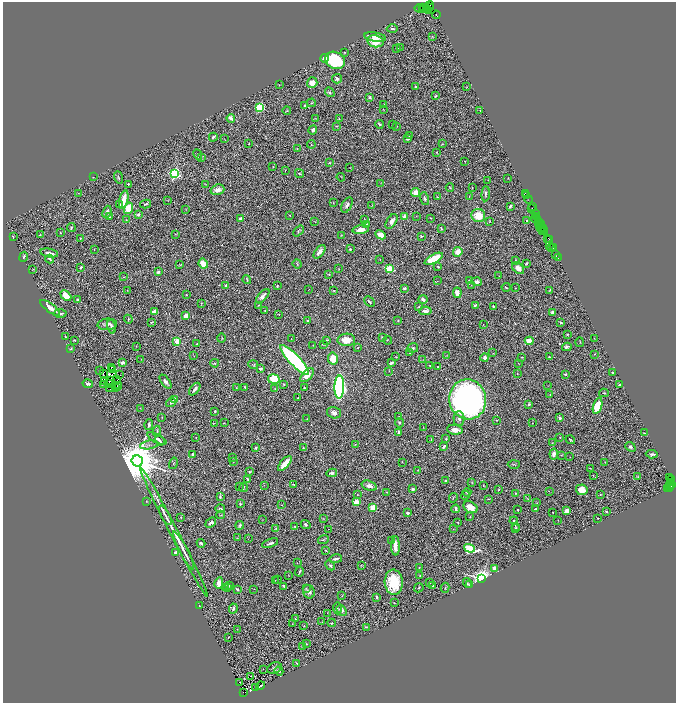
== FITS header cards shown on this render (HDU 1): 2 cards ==
NAXIS1  =                 1347
NAXIS2  =                 1401

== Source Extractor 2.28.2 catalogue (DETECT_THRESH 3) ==
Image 1347 x 1401 px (HDU 1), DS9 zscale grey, zoomed out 1/2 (1 PNG px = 2 x 2 image px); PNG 678 x 705 px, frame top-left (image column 2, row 1401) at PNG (3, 2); each listed source drawn as its Kron ellipse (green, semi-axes under 4 px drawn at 4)
Background 1.3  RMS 0.036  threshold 0.109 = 3 sigma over >= 5 px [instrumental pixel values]
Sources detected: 560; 94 cannot appear on this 1/2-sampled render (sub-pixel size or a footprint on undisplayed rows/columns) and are neither listed nor drawn; the other 466 listed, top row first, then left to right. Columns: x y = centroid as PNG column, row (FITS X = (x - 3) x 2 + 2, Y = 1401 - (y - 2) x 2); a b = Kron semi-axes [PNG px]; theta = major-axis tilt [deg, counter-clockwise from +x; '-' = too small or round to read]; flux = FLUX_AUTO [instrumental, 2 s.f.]
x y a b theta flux
429 6 5 2 - 120
419 8 5 1 - 68
423 8 3 2 - 230
429 8 2 1 - 70
425 9 5 3 - 470
428 11 3 3 - 370
436 15 4 1 - 140
392 29 5 2 - 9.3
375 37 11 4 -9 40
432 37 4 4 - 6.2
375 41 8 6 -9 150
397 48 3 2 - 6.1
400 48 2 1 - 1.9
345 52 2 2 - 4.1
325 58 4 3 - 43
335 60 10 8 -25 570
337 79 5 4 - 18
312 83 5 5 - 57
279 85 2 1 - 2
416 87 3 2 - 18
466 87 4 2 - 4.2
330 92 5 4 - 16
436 96 3 3 - 7.1
370 97 4 3 - 13
312 103 4 3 - 8.2
384 104 2 1 - 2.6
305 105 2 2 - 9.5
260 107 3 3 - 740
383 109 3 1 - 3
287 111 4 2 - 5.5
480 111 3 2 - 3.5
231 118 4 3 - 54
315 119 2 2 - 2.8
339 119 3 2 - 3.7
379 124 4 3 - 10
392 124 2 1 - 2
337 126 4 2 - 4.5
397 126 2 1 - 2.7
313 130 5 3 - 19
409 135 2 2 - 2.5
213 137 4 3 - 11
224 139 2 2 - 2.2
408 139 3 2 - 23
248 144 2 2 - 3.7
311 144 4 2 - 3.7
442 144 4 2 - 5.1
297 149 3 2 - 4.6
437 152 3 2 - 3.3
198 155 5 3 - 6.5
201 157 3 2 - 2.5
465 161 2 1 - 3.1
329 163 2 2 - 7.5
273 167 2 1 - 2.5
350 168 2 1 - 2.4
285 171 2 1 - 2
175 174 3 3 - 1300
299 174 5 3 - 9.3
93 177 2 2 - 3.3
118 177 6 3 -69 9
341 177 4 1 - 2.6
508 178 3 2 - 3.2
488 180 2 2 - 2.4
380 183 2 1 - 1.5
128 184 2 2 - 7.8
206 184 3 2 - 2.4
450 188 4 1 - 3.7
472 188 2 1 - 5.2
217 190 7 5 19 45
415 192 4 4 - 70
78 193 3 1 - 2.6
486 194 7 3 85 15
526 194 2 1 - 120
527 196 2 1 - 84
437 197 3 2 - 3.9
469 197 3 2 - 4.5
425 199 6 3 -74 14
529 199 4 2 - 150
124 200 9 3 77 140
168 200 3 2 - 2.5
333 203 4 2 - 2.8
146 204 5 3 - 8.5
120 205 3 2 - 7
347 205 8 5 62 25
372 205 3 2 - 3.1
510 206 4 2 - 16
532 207 2 2 - 53
128 208 6 4 73 160
532 208 2 1 - 44
186 209 3 1 - 1.8
107 212 6 2 67 23
535 213 3 1 - 68
138 214 3 3 - 21
478 215 7 6 - 140
290 216 3 3 - 5.4
416 216 2 2 - 3
536 216 3 2 - 270
110 217 2 1 - 4.6
404 217 4 3 - 31
430 218 2 2 - 4.7
241 219 3 3 - 29
364 219 3 2 - 4.3
536 219 5 4 - 440
126 220 2 2 - 3.2
391 221 8 4 57 36
490 221 4 2 - 4.9
527 221 3 2 - 8.9
315 222 4 1 - 3.1
538 222 3 2 - 55
538 223 2 1 - 61
541 223 4 1 - 260
367 224 2 2 - 8.6
539 227 3 1 - 250
71 228 4 3 - 8.7
541 228 3 1 - 77
543 228 2 1 - 35
441 229 3 3 - 7.8
361 230 8 4 7 51
544 230 2 1 - 92
298 231 6 4 48 10
542 231 3 1 - 110
60 232 3 2 - 3.3
545 232 3 2 - 74
175 234 3 2 - 3
40 235 3 3 - 3.9
341 235 2 2 - 2.8
381 235 5 4 - 50
421 236 2 2 - 7.6
13 237 3 2 - 4.9
80 238 2 2 - 7.5
548 238 2 1 - 56
549 240 2 1 - 60
550 245 2 1 - 110
551 247 2 1 - 50
553 247 2 1 - 55
94 249 2 2 - 3.2
350 249 3 2 - 20
319 252 8 4 53 46
458 252 5 4 - 87
49 253 9 3 -11 28
556 254 3 1 - 36
24 257 5 3 - 10
558 258 2 1 - 74
50 259 4 3 - 14
380 259 2 1 - 3.7
434 259 10 4 28 260
516 260 3 2 - 4.2
526 263 3 2 - 12
203 264 5 4 - 96
297 264 5 3 - 6.6
180 265 3 3 - 5.2
81 267 3 2 - 6.8
438 267 3 2 - 8.6
518 268 7 4 -41 55
33 269 2 1 - 4
339 269 2 2 - 2.8
389 269 3 3 - 570
158 272 2 2 - 28
329 274 2 2 - 9
499 276 2 1 - 2.7
124 277 4 2 - 3.2
247 280 4 2 - 5.9
469 280 3 2 - 3.8
437 281 2 1 - 7.5
477 282 5 4 - 37
472 285 3 2 - 3.6
226 286 3 3 - 34
277 286 4 2 - 8.4
506 287 4 3 - 9.5
404 288 3 3 - 17
515 288 2 1 - 4
309 289 2 1 - 1.6
127 290 2 1 - 2
550 290 4 2 - 5
334 291 2 2 - 5.8
457 293 5 3 - 47
186 295 2 2 - 6.3
66 296 6 4 -43 140
263 296 9 4 48 35
423 299 4 3 - 22
78 300 2 2 - 20
369 302 6 2 -43 10
201 303 3 2 - 4.7
259 305 2 2 - 4
475 305 3 2 - 13
419 306 3 2 - 4.6
493 306 2 2 - 8.5
50 308 12 3 -37 76
154 311 4 3 - 49
265 311 3 2 - 3.6
425 311 6 4 4 41
552 312 4 3 - 17
60 313 6 3 -1 17
279 314 2 1 - 2.6
186 316 3 3 - 69
128 319 4 2 - 6.9
308 321 3 2 - 15
398 321 3 2 - 6
151 322 4 2 - 7
561 323 4 2 - 8
107 324 10 5 5 30
483 324 2 1 - 2.2
111 327 7 3 -73 22
567 334 2 2 - 5.6
65 337 2 2 - 6.5
383 337 4 2 - 10
222 338 4 1 - 5
594 338 2 1 - 1.7
291 339 2 1 - 1.7
74 340 2 2 - 6.4
327 340 4 2 - 6.2
346 340 9 6 2 87
387 340 4 3 - 5.2
177 341 3 3 - 220
529 341 4 3 - 110
580 342 5 2 - 3.9
197 344 3 2 - 5
324 344 4 2 - 4
313 345 2 1 - 2.3
136 346 2 2 - 2.3
358 347 3 3 - 7.7
567 347 5 3 - 18
413 348 5 4 - 16
71 349 4 3 - 7.1
410 353 3 2 - 8.6
493 353 3 2 - 3.2
595 354 2 1 - 3.3
194 356 2 1 - 2.1
447 356 2 2 - 3.2
396 357 4 2 - 5
485 357 4 3 - 20
522 357 3 2 - 3.4
549 357 2 2 - 6.6
141 359 2 1 - 2.4
333 359 6 5 - 130
423 359 2 1 - 2
295 360 20 5 -46 1100
122 363 3 3 - 34
215 363 4 3 - 9.4
391 363 4 2 - 28
518 364 2 1 - 3.1
253 365 5 3 - 5.9
429 365 2 2 - 5.2
111 367 3 1 - 1.4
438 367 2 1 - 5.4
261 368 3 2 - 18
112 370 2 1 - 1.4
100 371 2 1 - 2.8
389 371 2 1 - 3.3
613 372 2 2 - 6.6
103 374 3 1 - 1.8
120 374 2 1 - 2.6
517 374 2 2 - 2.8
565 374 2 2 - 24
307 375 8 4 46 59
274 379 6 5 - 220
117 380 2 1 - 2.1
110 381 2 1 - 3.4
105 382 2 1 - 2.6
165 382 8 4 -54 27
109 383 2 1 - 2.5
88 384 5 3 - 18
284 384 4 3 - 5.9
104 385 2 1 - 4.7
119 385 2 1 - 9.6
548 385 2 2 - 2.2
619 385 3 2 - 9.1
117 386 2 1 - 3.5
116 387 2 1 - 4.7
245 387 3 2 - 11
339 387 11 4 89 2300
110 388 2 1 - 3.5
236 388 2 2 - 2.7
275 388 4 2 - 4.6
304 388 2 2 - 6
195 389 7 3 52 29
604 393 5 3 - 8.2
550 395 2 1 - 2.2
298 398 3 2 - 7.8
468 399 20 18 -81 3300
175 400 3 3 - 180
171 402 5 4 - 17
529 404 3 2 - 17
598 406 8 4 73 170
140 408 3 2 - 2.4
215 411 3 2 - 6.9
334 413 7 5 -15 30
162 417 2 2 - 3.2
399 417 2 2 - 9.6
560 418 3 3 - 18
307 419 3 2 - 2.6
459 419 7 5 -89 23
496 420 3 2 - 4.7
214 423 4 2 - 4.5
224 423 3 2 - 4
399 423 5 4 - 12
532 423 2 1 - 3.2
149 424 5 3 - 18
423 427 3 1 - 2.2
455 430 8 4 -7 54
157 431 5 3 - 12
398 432 3 2 - 18
644 433 3 1 - 3.5
560 437 2 1 - 3.7
196 438 2 1 - 3.5
157 439 10 4 -28 28
431 439 3 2 - 3.7
446 439 3 3 - 6.5
570 440 5 1 - 6.5
160 441 5 3 - 12
552 443 2 2 - 2.4
355 444 3 2 - 5
149 445 9 4 10 15
444 447 3 2 - 26
630 447 6 4 -40 15
256 448 2 2 - 10
303 448 3 2 - 4.7
554 454 5 3 - 33
652 454 6 3 -5 13
192 455 3 2 - 16
561 455 2 2 - 3.6
232 457 3 2 - 3.6
570 457 2 1 - 2.5
137 461 6 5 - 41000
233 461 3 2 - 4.2
402 462 2 2 - 2.8
605 462 2 1 - 2.1
173 463 6 2 75 4.8
285 463 9 3 49 110
514 464 6 2 1 6.1
590 468 3 1 - 2.4
418 470 3 2 - 3.1
249 472 3 2 - 7
332 473 5 3 - 24
593 475 3 2 - 3.7
638 477 3 2 - 3.9
670 478 2 1 - 800
247 479 4 2 - 8
445 480 2 2 - 4.2
671 480 2 1 - 25
472 482 3 2 - 3.8
671 482 2 1 - 380
671 484 4 2 - 550
264 485 2 2 - 2.2
294 485 3 2 - 7
483 485 2 2 - 5.9
669 485 2 1 - 140
239 486 2 2 - 2.4
369 486 8 4 -18 35
243 487 5 3 - 7.5
670 487 4 2 - 350
668 488 3 2 - 240
413 489 3 2 - 19
499 489 3 3 - 7
582 490 6 5 - 75
549 491 2 2 - 2.6
386 492 2 2 - 4
467 492 4 2 - 7.2
516 493 3 3 - 6.8
600 494 3 2 - 3.3
357 495 2 2 - 3.9
465 495 4 3 - 5.6
220 496 4 2 - 11
453 498 5 2 - 4.8
528 498 3 2 - 3.3
488 499 2 1 - 3.1
146 501 4 1 - 2.6
356 502 3 3 - 130
537 503 3 2 - 3.6
240 504 3 2 - 6
282 505 4 1 - 3.1
373 507 4 3 - 120
470 507 7 5 -30 77
220 509 5 2 - 11
456 509 4 2 - 14
536 509 2 2 - 5.1
518 510 2 2 - 5.9
566 511 4 3 - 43
552 512 2 2 - 5.1
606 512 3 2 - 5.2
408 513 4 2 - 18
165 515 11 2 -61 30
220 515 4 1 - 2.9
181 517 2 1 - 3
470 517 2 2 - 3.3
598 518 2 2 - 2.9
323 519 3 2 - 4.6
263 520 4 1 - 3.6
558 520 2 1 - 2.1
514 521 4 3 - 9.3
211 522 6 3 35 27
458 522 2 2 - 5.6
240 525 4 3 - 15
306 525 5 3 - 14
295 526 2 2 - 20
515 526 3 3 - 6.5
276 528 3 3 - 5.7
516 528 3 2 - 8.8
329 529 2 1 - 1.8
453 529 3 2 - 3.4
174 532 72 2 -63 190
237 538 2 2 - 3.5
248 539 2 1 - 1.5
323 539 5 3 - 7.4
391 541 3 3 - 5.1
201 543 4 2 - 19
270 543 8 3 21 19
395 546 10 3 -88 91
469 548 5 4 - 720
184 550 21 2 -62 85
326 550 3 2 - 5.1
175 552 3 3 - 12
336 559 6 3 13 24
297 563 2 1 - 2.1
330 565 6 4 -45 14
361 565 2 2 - 4.4
419 567 2 1 - 4.1
494 568 2 2 - 160
299 572 5 2 - 9.9
288 575 4 2 - 3.2
420 575 3 2 - 4.2
278 579 2 1 - 1.9
481 579 4 3 - 3500
275 580 2 2 - 2.9
394 582 12 9 -87 270
430 582 3 2 - 6.3
219 583 6 4 78 66
467 583 5 3 - 9.5
469 585 2 1 - 9.8
230 586 3 3 - 11
284 586 4 2 - 10
433 586 3 3 - 20
226 587 3 3 - 10
228 588 2 2 - 4.7
306 588 4 3 - 6.5
419 588 5 3 - 7.7
445 588 5 2 - 5.7
237 589 3 2 - 11
254 589 2 1 - 1.9
309 592 7 6 - 29
342 596 3 2 - 5.3
377 597 2 2 - 17
394 603 2 1 - 3.8
199 606 2 1 - 6.9
337 608 6 3 -85 6.5
233 609 5 4 - 17
342 610 6 4 -54 29
327 613 3 2 - 3.1
296 619 2 2 - 5.8
322 622 3 2 - 2.4
331 623 4 3 - 6.8
292 624 2 1 - 2.2
304 626 2 2 - 4.1
366 627 3 2 - 4.2
237 629 3 2 - 2.7
228 637 2 2 - 2.3
306 644 4 3 - 6.9
302 647 3 2 - 2.2
297 663 3 2 - 3.2
274 668 7 5 25 20
263 669 2 1 - 1.6
279 671 5 3 - 17
251 676 2 1 - 0.94
240 682 2 1 - 3.3
260 686 4 2 - 7.6
256 688 2 1 - 3.7
243 692 4 2 - 350
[94 sub-pixel or undisplayed-footprint detections neither listed nor drawn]